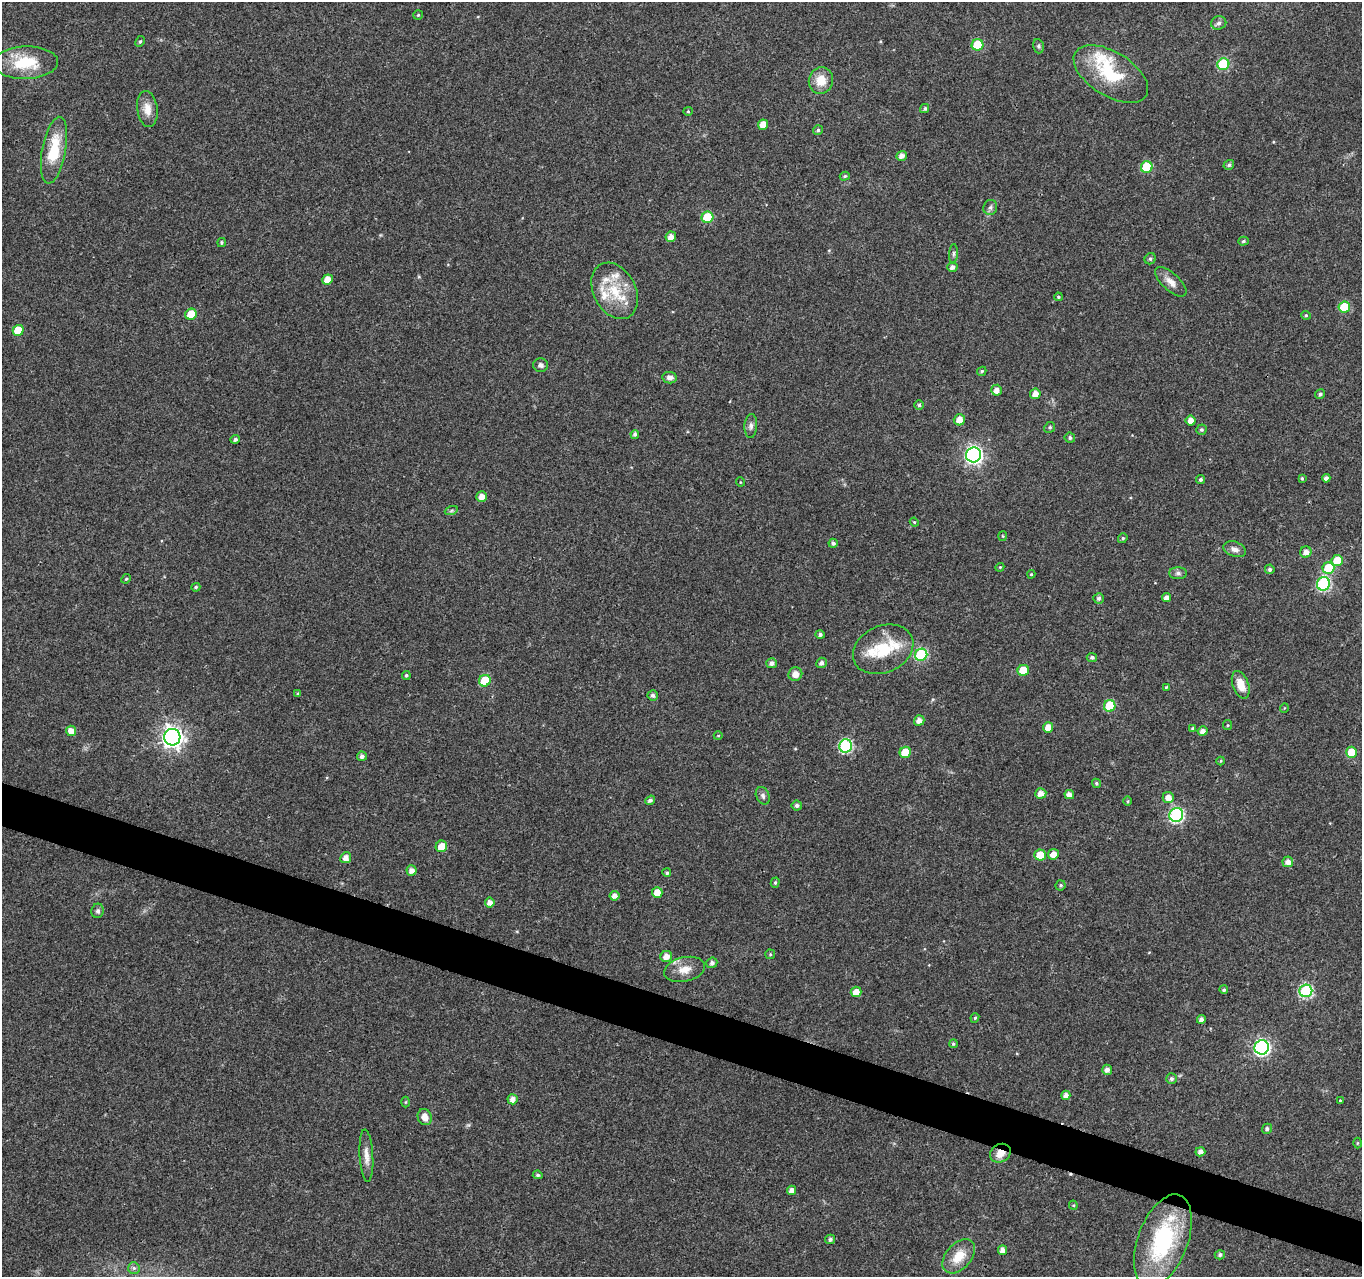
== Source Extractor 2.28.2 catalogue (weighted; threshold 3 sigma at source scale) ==
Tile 6 of 4 x 4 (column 2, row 2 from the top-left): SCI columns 1361-2720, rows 2768-4042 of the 5450 x 5597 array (HDU 1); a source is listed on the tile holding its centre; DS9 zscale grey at full resolution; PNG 1364 x 1279 px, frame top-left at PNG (2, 2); each listed source drawn as its Kron ellipse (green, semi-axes under 4 px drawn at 4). Shown black and unused: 3% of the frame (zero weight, under 3 of 4 exposures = <1% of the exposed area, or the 3 px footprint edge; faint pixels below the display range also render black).
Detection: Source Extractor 2.28.2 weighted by HDU 2 'WHT'; one run over the whole footprint, this tile lists its part. Background 0.0376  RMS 0.0033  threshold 0.015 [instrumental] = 3 sigma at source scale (4.5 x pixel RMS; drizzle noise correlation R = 1.50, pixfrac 1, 0.0396/0.0396 arcsec/px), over >= 5 px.
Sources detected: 167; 1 cosmic-ray / hot-pixel residue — neither listed nor drawn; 9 inside a brighter listed object's ellipse — not listed separately; the other 157 listed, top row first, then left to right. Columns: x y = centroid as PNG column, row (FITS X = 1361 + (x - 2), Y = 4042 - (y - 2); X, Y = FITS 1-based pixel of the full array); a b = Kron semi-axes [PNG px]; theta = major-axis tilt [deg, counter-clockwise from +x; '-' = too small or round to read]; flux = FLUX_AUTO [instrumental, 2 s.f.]
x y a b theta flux
418 15 5 5 - 0.41
1219 23 8 6 18 0.99
140 41 6 4 62 0.49
977 45 6 5 - 14
1038 46 7 5 -75 0.62
26 63 32 16 2 14
1223 64 6 6 - 27
1111 74 41 22 -32 19
821 80 13 12 - 5.6
147 109 18 10 -82 3.8
925 109 5 4 - 0.6
688 111 4 4 - 0.41
763 125 5 5 - 3.6
818 130 5 4 - 0.71
54 150 34 12 79 13
902 156 5 4 - 2
1229 165 5 5 - 0.67
1147 167 6 5 - 17
845 176 5 4 - 0.52
990 207 8 7 - 1
707 217 6 5 - 14
671 237 5 5 - 2.4
1244 241 5 4 - 0.55
221 242 4 4 - 0.52
953 254 10 4 86 0.74
1150 259 6 5 - 0.73
952 267 5 4 - 1.4
327 279 5 5 - 3.5
1171 282 20 8 -42 3
615 291 30 21 -62 13
1058 297 4 3 - 0.4
1344 307 6 5 - 14
191 314 6 5 - 6.6
1306 315 4 4 - 0.41
18 330 5 5 - 6.8
541 365 7 7 - 1.1
982 371 5 4 - 0.55
670 378 7 5 -9 1.5
996 390 5 5 - 2.1
1035 394 5 5 - 3.1
1320 394 5 4 - 0.73
919 405 5 5 - 0.61
959 420 6 5 - 3.3
1191 421 5 5 - 2.8
751 426 12 6 87 1.3
1050 427 5 5 - 0.63
1201 430 5 5 - 0.63
635 434 4 4 - 0.73
1070 438 5 5 - 0.86
235 439 5 4 - 0.88
974 455 7 7 - 110
1302 478 4 3 - 0.45
1326 478 4 4 - 1.3
1200 480 5 4 - 0.64
740 482 5 3 - 0.27
482 497 5 5 - 2.6
451 511 7 4 19 0.62
914 522 4 4 - 0.33
1003 536 5 3 - 0.3
1123 538 5 4 - 0.59
833 543 4 4 - 0.87
1235 549 12 7 -19 1.7
1306 552 6 5 - 2
1337 560 5 5 - 7.7
1000 567 4 3 - 0.3
1328 568 6 5 - 12
1270 569 5 4 - 0.79
1178 573 9 6 0 0.99
1031 574 4 3 - 0.36
126 579 5 4 - 0.46
1323 584 7 6 - 45
196 587 4 4 - 0.6
1166 597 4 4 - 1.7
1099 598 5 5 - 0.81
820 635 4 4 - 0.89
883 649 31 23 24 13
921 655 6 6 - 32
1092 657 5 4 - 0.86
772 663 5 5 - 1.3
821 663 5 5 - 1.2
1023 670 6 5 - 8.7
795 674 7 6 - 2.4
406 675 4 4 - 0.63
485 681 6 5 - 12
1241 685 14 8 -70 4.8
1166 687 4 3 - 0.33
298 694 4 4 - 0.46
653 695 5 5 - 0.97
1110 706 6 5 - 15
1284 708 5 3 - 0.25
919 720 5 5 - 2
1228 725 5 4 - 0.39
1048 728 5 5 - 3.8
1193 728 4 4 - 0.56
71 731 5 5 - 2.6
1203 731 5 5 - 1.9
718 736 4 3 - 0.24
172 737 8 8 - 200
846 746 6 6 - 44
905 752 6 5 - 9.2
1351 752 5 5 - 8.1
362 756 5 4 - 1.3
1221 761 4 4 - 0.36
1096 783 5 4 - 0.58
1041 793 5 5 - 2.4
1069 794 5 4 - 1.8
763 796 9 6 -65 1
1168 797 6 5 - 2.6
650 800 5 4 - 0.94
1128 801 5 3 - 0.31
797 805 5 5 - 0.99
1176 815 7 6 - 62
441 846 6 5 - 4.2
1053 854 5 5 - 2.8
1040 855 5 5 - 7.2
346 858 5 5 - 2.1
1288 862 5 5 - 2
411 870 5 5 - 2.1
667 873 4 4 - 0.61
775 883 5 4 - 0.54
1061 885 5 5 - 0.56
657 893 5 5 - 3.8
614 896 5 4 - 2
490 903 5 5 - 2.1
98 911 7 6 - 0.95
770 954 5 4 - 0.38
666 956 6 5 - 2.5
712 963 5 5 - 1.2
685 969 21 12 13 4.5
1224 990 4 4 - 0.55
1306 991 6 6 - 41
856 992 5 5 - 2.9
975 1018 5 4 - 0.42
1201 1019 4 4 - 1.1
953 1044 4 4 - 0.56
1262 1047 7 7 - 78
1107 1070 5 5 - 1.6
1171 1079 5 5 - 0.78
1066 1095 4 4 - 2
513 1099 5 5 - 1.9
1340 1100 4 3 - 0.28
405 1102 5 3 - 0.31
425 1117 8 7 - 2.5
1267 1129 5 5 - 0.94
1357 1143 5 3 - 0.29
1200 1152 5 4 - 1.5
1000 1153 11 9 30 3.8
366 1156 26 6 -87 3
538 1175 5 4 - 0.64
792 1190 5 4 - 1.8
1073 1205 4 4 - 0.36
830 1239 5 4 - 0.86
1163 1241 48 25 69 39
1002 1250 5 4 - 2.1
1220 1255 5 4 - 0.81
959 1256 20 12 48 6.7
134 1268 6 6 - 0.79
Overlapping masked pixels (flux is a lower limit): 1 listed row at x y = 1000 1153